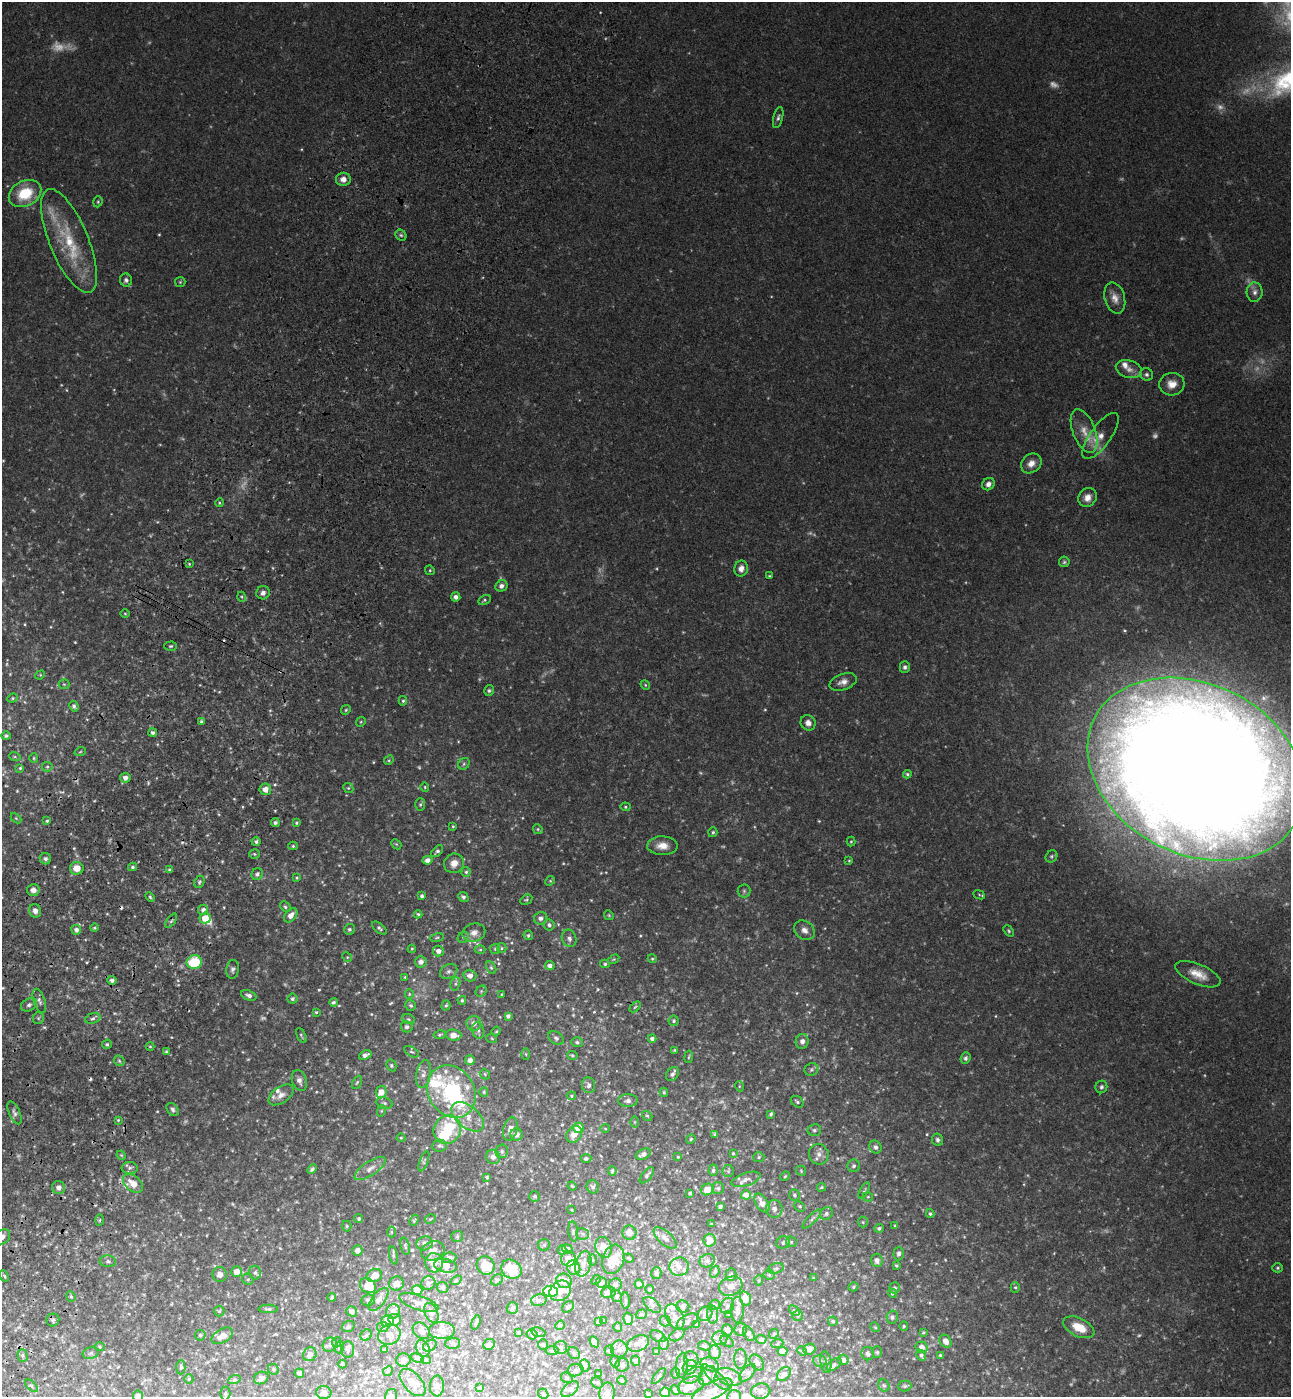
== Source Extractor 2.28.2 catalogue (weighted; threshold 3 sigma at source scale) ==
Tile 7 of 4 x 4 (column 3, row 2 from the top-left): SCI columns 2970-4258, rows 2853-4247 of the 5802 x 5712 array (HDU 1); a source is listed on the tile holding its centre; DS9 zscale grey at full resolution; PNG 1293 x 1399 px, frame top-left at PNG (2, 2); each listed source drawn as its Kron ellipse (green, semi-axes under 4 px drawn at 4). Shown black and unused: <1% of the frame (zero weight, under 3 of 4 exposures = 6% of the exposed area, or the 3 px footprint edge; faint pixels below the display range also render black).
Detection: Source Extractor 2.28.2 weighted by HDU 2 'WHT'; one run over the whole footprint, this tile lists its part. Background 0.0388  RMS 0.0065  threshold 0.0294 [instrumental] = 3 sigma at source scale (4.5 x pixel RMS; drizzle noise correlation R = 1.50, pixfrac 1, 0.05/0.05 arcsec/px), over >= 5 px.
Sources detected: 693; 32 too faint to see at this stretch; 2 inside a brighter object's white glare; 4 cosmic-ray / hot-pixel residue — neither listed nor drawn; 54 inside a brighter listed object's ellipse — not listed separately; of the other 601, all 500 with FLUX_AUTO >= 0.659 (the completeness limit of this list) listed and drawn (101 fainter detections not listed), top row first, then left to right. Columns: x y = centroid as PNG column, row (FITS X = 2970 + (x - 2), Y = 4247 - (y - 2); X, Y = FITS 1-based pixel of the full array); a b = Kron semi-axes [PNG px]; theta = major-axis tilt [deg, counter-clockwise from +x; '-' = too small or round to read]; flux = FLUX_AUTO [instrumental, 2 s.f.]
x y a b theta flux
778 118 11 4 76 1.7
343 179 7 6 - 4.2
25 193 17 12 28 22
98 202 6 4 71 0.86
401 235 6 5 - 1.1
69 241 56 19 -68 38
126 280 6 6 - 1.8
180 282 5 5 - 0.86
1255 292 10 8 89 3.3
1115 298 16 10 -74 5.7
1129 369 13 8 -16 4.6
1147 374 6 6 - 1.6
1172 384 13 11 5 6.8
1084 431 23 11 -69 11
1100 436 27 10 54 9.4
1031 463 11 9 40 5.2
988 484 7 6 - 3
1087 497 10 9 - 4.9
219 503 4 3 - 0.71
1064 562 5 5 - 1.1
189 564 3 3 - 0.69
741 568 8 7 - 4.3
430 570 5 4 - 0.79
769 576 3 3 - 0.69
501 586 6 5 - 2.5
263 593 7 6 - 2.7
242 597 5 3 - 0.76
456 597 4 4 - 2.8
485 600 6 4 28 1.2
125 613 5 3 - 0.69
171 646 6 4 3 1
905 667 6 5 - 1.5
40 675 5 4 - 0.69
843 682 14 8 19 4.1
64 684 5 5 - 0.85
645 685 5 4 - 0.83
489 690 5 5 - 1.2
12 698 5 4 - 0.88
403 701 5 4 - 0.93
74 706 5 4 - 1.6
346 710 5 4 - 1
201 722 4 4 - 1.3
361 722 5 4 - 0.78
808 723 8 7 - 3.5
153 733 4 4 - 1.9
6 736 5 4 - 1.2
80 752 6 3 19 0.73
15 757 6 4 -18 0.84
34 758 5 4 - 0.79
389 760 5 4 - 0.76
464 764 6 5 - 1.2
47 767 5 5 - 0.92
20 768 3 3 - 0.98
1196 769 114 85 -27 2900
907 774 4 4 - 0.98
125 778 5 5 - 3.5
425 787 4 4 - 0.7
348 788 5 4 - 0.99
265 789 5 5 - 4.8
420 804 6 5 - 1.1
625 807 5 4 - 0.96
16 818 6 4 -45 0.79
47 821 4 3 - 0.91
275 823 4 4 - 1.8
296 823 4 3 - 0.95
453 826 3 3 - 0.71
538 829 5 4 - 0.89
713 832 5 4 - 1.1
851 841 5 4 - 0.76
256 842 4 4 - 1.5
396 844 6 4 -44 0.81
293 846 5 4 - 1
662 846 15 9 -1 7
437 851 7 4 45 1.6
254 854 5 4 - 0.98
1051 856 6 5 - 1.2
45 859 6 5 - 2.1
427 860 5 4 - 3
849 861 4 3 - 0.69
454 863 10 9 - 5.8
133 867 4 3 - 1.3
77 868 7 6 - 7.9
169 869 4 4 - 1
466 872 5 4 - 1.1
257 874 6 5 - 2
297 878 4 3 - 0.79
550 881 5 4 - 0.7
199 882 6 5 - 1.2
33 890 6 6 - 3.5
744 891 6 6 - 1.5
979 895 6 4 -25 0.85
422 896 4 3 - 1.6
150 897 5 4 - 0.96
463 897 5 4 - 1.7
526 900 6 4 30 0.99
285 907 6 4 -49 1.1
203 910 5 5 - 2.6
35 911 7 6 - 3.7
418 914 4 4 - 1
291 915 8 5 50 4.7
609 915 5 4 - 0.83
205 918 5 5 - 11
541 918 7 6 - 2.6
171 921 8 4 54 1.3
549 925 6 5 - 1.7
95 928 4 4 - 0.94
379 928 9 4 -37 1.6
349 929 5 5 - 1.3
76 930 5 5 - 2.7
804 930 11 9 -40 4.3
1009 931 6 4 -51 0.94
474 933 11 9 16 4.4
528 935 5 4 - 1.2
463 937 6 5 - 1.2
437 938 7 3 9 0.94
569 938 9 7 -68 2.6
502 948 5 4 - 0.91
412 949 4 3 - 0.71
495 949 5 5 - 1
480 950 5 3 - 0.71
438 951 5 5 - 3.2
347 957 5 4 - 0.73
614 959 6 3 31 0.74
652 959 4 4 - 0.76
194 962 7 7 - 27
421 962 6 5 - 3.5
605 964 5 4 - 1
550 966 5 4 - 2.7
491 968 7 4 -62 1.3
233 969 9 6 82 1.9
449 971 9 7 32 2.2
1198 974 24 10 -23 9.6
470 976 6 6 - 3.4
405 977 4 3 - 0.67
112 980 5 4 - 2
455 984 7 5 74 1.3
481 991 6 5 - 0.97
409 994 5 4 - 0.76
249 995 8 5 -22 2.2
502 995 3 3 - 0.77
292 999 5 5 - 1.6
462 1000 4 4 - 1.2
39 1001 13 5 -71 2.5
333 1002 4 3 - 1.3
29 1005 8 6 28 2.2
410 1005 6 5 - 1.2
446 1005 5 4 - 0.99
635 1007 6 3 44 0.77
316 1012 3 3 - 0.86
508 1016 4 4 - 2
38 1018 6 5 - 1.3
93 1018 8 5 19 1.7
409 1019 6 4 -21 0.98
674 1021 5 5 - 1.3
474 1023 7 7 - 4.4
407 1027 6 5 - 1.6
478 1030 8 6 -75 1.7
496 1031 5 4 - 0.86
301 1035 8 3 -64 0.97
440 1035 6 4 10 1
453 1035 8 5 -5 6.1
556 1038 8 6 -37 1.5
652 1038 4 3 - 1.9
492 1039 5 3 - 0.66
802 1041 7 6 - 3.1
577 1042 6 5 - 1.3
107 1044 5 4 - 1.1
150 1046 4 4 - 0.74
675 1050 4 3 - 0.72
166 1051 4 3 - 0.92
411 1052 8 4 -29 1.2
526 1054 5 3 - 0.66
365 1055 6 4 24 2.6
572 1055 5 4 - 0.92
689 1057 6 3 81 0.78
965 1058 6 5 - 1.8
470 1060 5 5 - 3.5
119 1061 6 4 -45 0.98
391 1065 6 5 - 1.2
811 1069 7 6 - 1.5
423 1074 14 7 79 3.7
485 1074 6 4 -48 0.92
672 1074 7 5 54 1.8
299 1081 11 7 -70 2.9
357 1082 7 4 62 1.1
589 1085 8 6 -83 2.4
739 1086 5 3 - 0.67
1101 1087 6 6 - 1.5
381 1092 6 5 - 6.4
451 1092 27 23 -57 60
484 1092 5 4 - 0.75
664 1092 5 3 - 0.8
281 1095 14 8 35 4.1
571 1096 4 4 - 0.81
628 1101 9 6 1 2.5
797 1102 7 5 -38 1.4
384 1103 8 5 -9 1.4
173 1109 7 5 -53 1.8
381 1111 6 3 71 0.73
14 1113 12 5 -65 2.4
771 1114 4 3 - 1.2
647 1116 5 4 - 0.93
468 1117 19 11 -40 9.6
118 1120 3 3 - 0.71
634 1122 5 3 - 0.71
578 1128 5 5 - 11
447 1129 15 13 57 28
510 1129 12 7 76 4.5
605 1129 5 3 - 0.67
814 1130 7 6 - 1.5
516 1134 6 6 - 3
574 1134 9 7 52 5.2
715 1134 4 3 - 1.5
401 1138 4 4 - 0.67
691 1139 5 4 - 0.81
938 1140 6 5 - 1.7
439 1146 7 6 - 1.9
875 1147 7 5 -58 2.4
502 1151 7 6 - 1.6
733 1153 4 3 - 0.89
643 1154 8 5 26 3.1
819 1154 10 9 - 4.1
121 1155 5 4 - 0.66
493 1157 7 7 - 2.5
678 1157 4 4 - 0.79
759 1157 5 5 - 1.1
586 1158 5 4 - 1.2
424 1161 11 4 71 1.2
854 1166 6 6 - 1.7
130 1168 8 6 2 2.1
370 1168 18 7 34 4.6
312 1169 5 3 - 1.2
713 1170 6 4 86 1.4
612 1171 5 4 - 1.1
728 1171 6 5 - 1.1
801 1171 5 4 - 0.79
647 1175 10 4 50 1.8
785 1176 5 4 - 0.71
487 1177 4 4 - 1.3
746 1179 15 6 18 3.7
133 1183 11 7 -36 9.4
572 1186 4 4 - 0.79
58 1187 6 6 - 3
593 1187 7 6 - 1.7
821 1187 4 3 - 0.89
718 1188 6 6 - 1.5
707 1189 6 5 - 9
864 1191 9 3 63 1.1
690 1193 3 3 - 0.87
746 1195 5 4 - 6
794 1195 5 5 - 1.2
535 1196 5 5 - 1.1
868 1197 5 5 - 0.84
762 1203 10 6 -59 5.6
800 1206 6 5 - 1.1
720 1207 4 3 - 1.7
774 1209 9 8 - 3.1
571 1210 3 2 - 0.68
826 1213 7 5 41 2
930 1214 4 4 - 1.2
359 1219 5 4 - 1.4
430 1219 6 4 31 0.71
812 1219 13 4 46 2.1
100 1220 6 4 88 0.78
414 1220 6 4 67 0.8
863 1222 5 5 - 0.89
712 1224 3 3 - 0.75
347 1226 5 5 - 0.86
895 1226 4 4 - 0.74
879 1228 5 4 - 1.5
573 1231 10 5 -83 1.4
391 1232 5 3 - 0.67
629 1233 7 7 - 5.1
583 1234 6 5 - 1.3
457 1236 6 5 - 1.1
2 1237 10 6 38 3.4
665 1238 14 6 -42 3.7
709 1240 6 6 - 8.3
783 1242 7 6 - 2.1
791 1242 5 5 - 0.9
425 1243 8 7 - 2.6
544 1245 6 5 - 1.2
405 1246 9 3 -75 1
604 1247 10 8 -71 8.4
567 1249 5 4 - 2.5
357 1250 5 5 - 3.3
562 1250 5 4 - 1.1
433 1251 12 9 21 4.4
899 1254 7 5 88 1.7
393 1255 9 3 -78 1.2
449 1258 7 5 4 2.5
629 1258 5 3 - 0.72
569 1259 7 7 - 5.8
613 1259 15 10 71 14
592 1260 6 4 -89 0.75
877 1260 6 6 - 2.9
108 1261 8 6 -4 1.6
707 1261 8 6 25 1.7
434 1263 10 9 - 8.1
583 1264 13 7 76 5.2
896 1265 3 3 - 0.88
445 1266 11 6 -13 8.9
486 1266 9 8 - 12
679 1267 10 9 - 4.1
574 1268 7 6 - 6.4
776 1268 8 5 16 1.4
1278 1268 5 4 - 1
511 1269 11 9 -37 16
237 1272 5 5 - 6.3
715 1272 6 4 69 1.2
255 1273 7 6 - 1.6
656 1273 6 5 - 2
220 1274 7 7 - 3.6
731 1274 6 5 - 1
374 1275 8 6 20 5.2
769 1275 5 5 - 1
4 1276 6 4 -62 1
813 1278 4 3 - 0.7
248 1279 6 5 - 1.3
456 1280 6 4 36 1.1
497 1280 6 5 - 1.2
596 1280 5 4 - 0.8
564 1281 8 7 - 8.1
759 1281 5 4 - 0.97
601 1282 5 5 - 2.8
396 1283 7 7 - 4
428 1283 7 6 - 2.9
639 1284 4 4 - 2.8
615 1285 6 6 - 2.8
368 1286 8 7 - 11
731 1286 12 9 20 4.1
443 1287 6 5 - 1.6
853 1287 5 4 - 1.1
1015 1287 5 4 - 1
895 1288 5 5 - 1.4
650 1289 4 3 - 1.1
417 1290 5 5 - 6.2
551 1291 7 5 -2 31
560 1291 11 9 40 6.2
608 1292 7 6 - 4.9
892 1293 5 4 - 1.1
71 1296 5 4 - 0.93
617 1296 6 5 - 1.7
332 1298 4 4 - 1.3
379 1299 14 6 53 3.3
745 1299 7 5 -73 6.9
368 1300 7 5 9 1.6
539 1300 8 6 14 2
626 1301 8 3 -86 1.2
419 1303 21 7 -18 4.7
652 1305 10 5 -41 2
715 1305 5 5 - 1
683 1306 6 6 - 1.4
727 1306 8 6 68 1.7
568 1307 6 5 - 1.5
512 1308 6 5 - 1.3
268 1309 10 4 0 1.5
737 1310 13 6 -89 3.5
219 1311 5 5 - 0.91
352 1311 6 5 - 2.2
393 1311 7 6 - 4
794 1311 6 4 -43 1.1
431 1313 10 6 -68 3
641 1314 6 4 19 0.88
705 1314 7 7 - 2.8
729 1314 3 3 - 0.87
713 1315 9 5 -85 2.1
798 1315 5 5 - 1.2
675 1317 13 8 -62 5.4
892 1317 6 5 - 1.6
628 1319 6 4 -75 3.4
53 1320 6 6 - 1.4
395 1320 6 6 - 3.8
603 1320 3 2 - 0.7
387 1321 6 6 - 8.8
665 1321 5 5 - 1.1
833 1321 5 4 - 1.1
476 1322 8 3 73 1.2
598 1322 3 3 - 1.1
687 1322 11 6 31 2.6
697 1324 3 3 - 1.2
560 1325 5 4 - 0.82
348 1326 6 5 - 1.1
904 1326 4 4 - 0.85
383 1327 5 5 - 1.4
618 1327 5 4 - 0.73
875 1327 5 4 - 0.79
1079 1327 17 9 -26 12
727 1330 6 5 - 3.4
741 1330 6 6 - 1.7
421 1331 9 7 -41 2.8
442 1331 13 8 0 4.2
519 1332 3 3 - 1.1
538 1332 7 4 -17 0.96
923 1332 4 3 - 0.7
532 1334 5 5 - 1
749 1334 8 5 -61 2.3
774 1334 5 4 - 0.88
200 1335 5 5 - 1.3
366 1335 6 5 - 0.98
389 1335 11 10 - 4.6
677 1335 8 5 33 2
222 1336 12 6 30 6.1
658 1336 8 5 -29 1.5
720 1338 7 7 - 3
761 1339 5 4 - 1.7
946 1341 7 5 -54 4.6
337 1342 5 3 - 0.67
594 1342 6 4 -58 2.5
727 1342 7 5 -36 1.4
452 1343 7 5 1 1.3
638 1343 11 7 24 3.6
664 1343 6 5 - 1.3
489 1344 6 5 - 2.3
777 1344 6 4 19 0.92
330 1345 7 6 - 2
543 1345 5 5 - 1
430 1346 7 5 32 1.4
704 1346 7 4 -12 1.3
100 1347 5 4 - 0.77
340 1347 6 3 72 0.87
922 1347 6 5 - 3.9
423 1348 8 6 -62 2.2
561 1348 6 6 - 1.8
619 1349 8 8 - 2.8
809 1349 6 5 - 3.6
348 1350 8 6 -87 1.7
384 1350 3 3 - 0.7
552 1351 6 4 7 1.2
609 1351 5 4 - 1
782 1351 5 4 - 7.4
802 1351 5 4 - 0.76
657 1352 3 3 - 1
715 1352 7 6 - 5.3
877 1352 6 5 - 0.98
91 1353 8 6 17 1.5
574 1353 6 5 - 1.1
310 1354 7 6 - 3.6
868 1354 7 6 - 1.8
921 1355 6 4 -63 1.5
941 1355 4 3 - 1.1
23 1356 6 5 - 1.3
417 1358 6 4 -21 1
691 1359 8 7 - 2.6
740 1359 10 6 90 2
403 1360 7 6 - 2.3
426 1360 5 4 - 1.2
843 1360 5 5 - 2.4
635 1361 5 4 - 1.4
820 1361 7 5 -16 1.7
615 1362 6 4 -76 1.1
757 1362 9 6 -51 2.2
826 1362 11 5 -82 1.9
343 1364 4 3 - 0.66
710 1364 9 6 -18 2.6
834 1364 8 5 39 1.4
622 1365 7 6 - 2.1
682 1365 13 6 85 3.1
585 1366 6 5 - 1.8
181 1367 7 4 87 1.1
690 1367 7 6 - 2.7
273 1369 6 5 - 1.3
576 1370 8 6 15 1.7
388 1371 5 4 - 0.79
299 1373 5 4 - 1.9
676 1373 6 4 -89 0.66
747 1373 10 5 48 2
598 1374 3 2 - 0.67
784 1374 8 5 47 2.7
693 1375 11 6 39 2.5
659 1376 9 4 50 1.1
707 1376 10 8 50 4.3
716 1377 17 5 -43 3.1
729 1377 13 8 -21 5.1
261 1378 7 6 - 2.3
567 1378 6 5 - 1.1
189 1379 5 4 - 0.73
234 1380 6 4 19 0.98
622 1380 5 4 - 0.82
413 1382 16 9 -48 5.7
597 1383 6 5 - 1.2
31 1386 8 3 -45 0.82
437 1386 10 7 85 2.7
691 1386 13 8 17 4.5
884 1386 6 5 - 1.2
905 1386 6 5 - 1.2
480 1388 4 4 - 1.3
570 1389 10 6 39 2.6
675 1390 5 3 - 1.1
712 1390 22 8 25 7.8
761 1391 9 7 12 3.1
324 1392 8 6 -2 2.4
665 1392 5 5 - 3.4
225 1393 7 5 86 1.1
607 1393 10 7 88 2.9
543 1394 5 4 - 0.98
648 1394 3 3 - 0.94
138 1396 5 5 - 1.9
391 1396 7 6 - 1.9
734 1396 7 6 - 6.1
Isophote crosses this tile's border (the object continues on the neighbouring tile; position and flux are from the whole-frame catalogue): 6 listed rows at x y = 1196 769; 2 1237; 225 1393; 138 1396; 391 1396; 734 1396
Unlisted compact peaks at least as high as the median listed source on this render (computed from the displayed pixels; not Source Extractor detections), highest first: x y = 640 936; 563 863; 94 801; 171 1037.